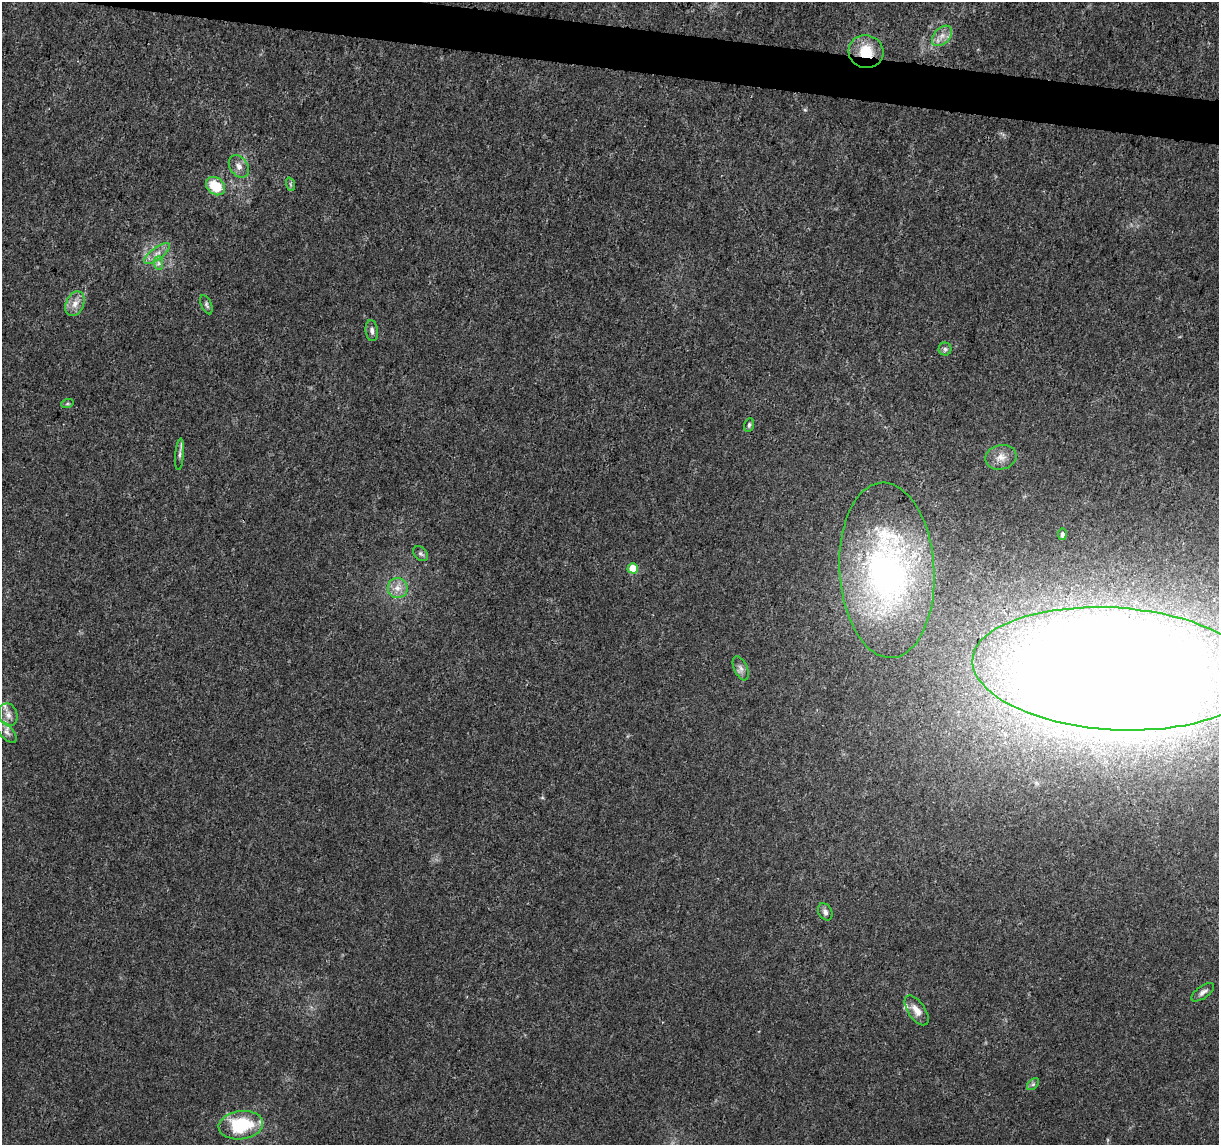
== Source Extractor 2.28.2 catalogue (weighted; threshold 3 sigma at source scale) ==
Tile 11 of 4 x 4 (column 3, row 3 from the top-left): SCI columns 2435-3651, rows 1372-2514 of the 4875 x 5084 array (HDU 1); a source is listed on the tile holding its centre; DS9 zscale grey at full resolution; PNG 1221 x 1147 px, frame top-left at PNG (2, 2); each listed source drawn as its Kron ellipse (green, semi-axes under 4 px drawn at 4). Shown black and unused: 3% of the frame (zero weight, under 3 of 5 exposures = <1% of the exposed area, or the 3 px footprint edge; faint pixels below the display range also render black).
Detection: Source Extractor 2.28.2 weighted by HDU 2 'WHT'; one run over the whole footprint, this tile lists its part. Background 0.007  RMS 0.0012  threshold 0.00538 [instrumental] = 3 sigma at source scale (4.5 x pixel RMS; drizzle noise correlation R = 1.50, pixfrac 1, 0.0396/0.0396 arcsec/px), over >= 5 px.
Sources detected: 33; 1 inside a brighter object's white glare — neither listed nor drawn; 3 inside a brighter listed object's ellipse — not listed separately; the other 29 listed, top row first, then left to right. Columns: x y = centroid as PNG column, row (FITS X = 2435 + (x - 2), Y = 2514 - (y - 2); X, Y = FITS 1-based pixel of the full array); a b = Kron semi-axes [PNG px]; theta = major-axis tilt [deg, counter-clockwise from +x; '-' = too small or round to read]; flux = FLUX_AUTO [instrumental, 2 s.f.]
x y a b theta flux
942 36 12 8 46 0.92
866 52 17 16 - 3.5
239 166 12 8 -56 0.78
290 184 7 4 -71 0.22
216 186 10 8 -40 3.3
157 254 15 6 37 0.85
159 263 7 4 -89 0.31
75 304 13 9 65 1.1
206 305 10 5 -66 0.28
372 331 10 6 -84 0.45
945 349 6 6 - 0.3
67 404 6 4 18 0.17
749 425 7 4 75 0.25
180 454 16 4 86 0.45
1001 457 16 12 13 1.2
1062 534 6 4 80 0.3
421 554 8 6 -44 0.32
633 568 5 5 - 3.5
887 570 88 47 -87 42
398 588 10 10 - 1
741 668 13 6 -66 0.53
1114 669 142 61 -4 410
8 715 11 9 -69 0.76
6 732 13 6 -47 0.55
825 912 9 6 -62 0.48
1203 992 13 6 36 0.51
917 1010 17 8 -55 1.1
1033 1084 7 4 45 0.25
241 1125 22 14 7 7
Overlapping masked pixels (flux is a lower limit): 1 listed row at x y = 866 52